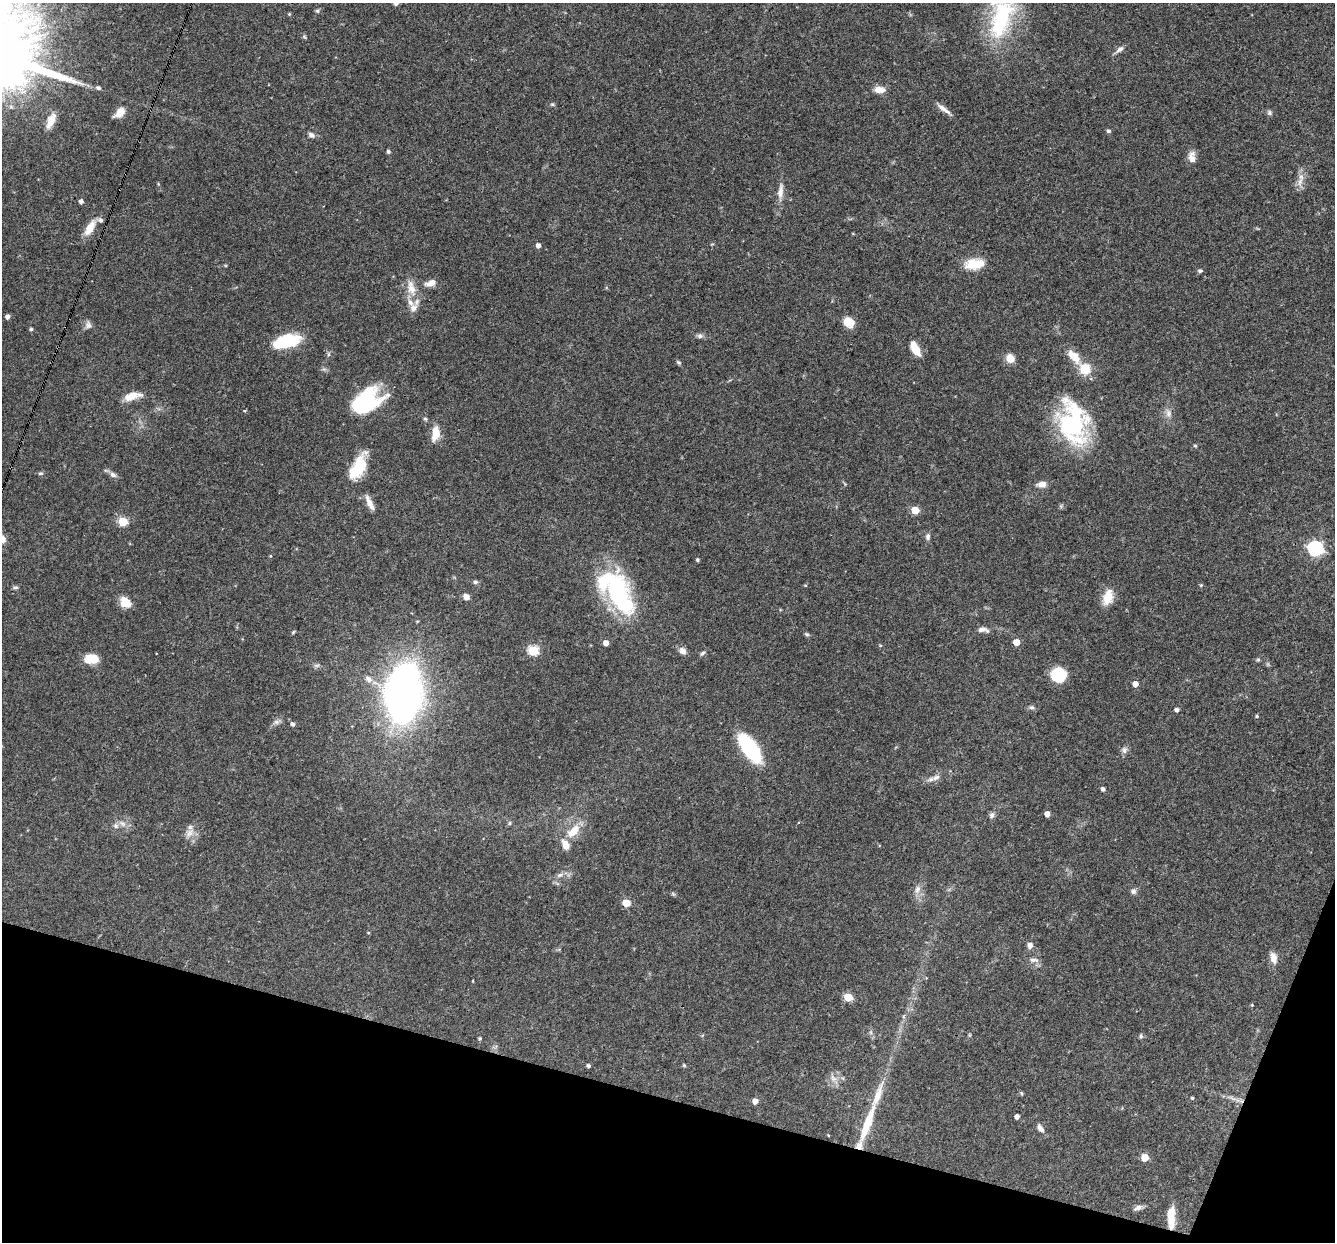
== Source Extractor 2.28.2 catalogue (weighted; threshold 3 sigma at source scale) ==
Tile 15 of 4 x 4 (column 3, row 4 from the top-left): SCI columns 2666-3998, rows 258-1497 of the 5330 x 5347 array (HDU 1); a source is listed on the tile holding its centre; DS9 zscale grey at full resolution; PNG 1337 x 1244 px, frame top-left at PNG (2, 3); no overlay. Shown black and unused: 13% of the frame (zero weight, under 3 of 4 exposures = <1% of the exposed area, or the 3 px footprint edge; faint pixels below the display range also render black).
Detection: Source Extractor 2.28.2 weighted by HDU 2 'WHT'; one run over the whole footprint, this tile lists its part. Background 0.0579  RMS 0.0032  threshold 0.0146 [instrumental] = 3 sigma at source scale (4.5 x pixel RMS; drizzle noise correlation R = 1.50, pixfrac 1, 0.05/0.05 arcsec/px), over >= 5 px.
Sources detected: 134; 2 inside a brighter object's white glare — not listed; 9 inside a brighter listed object's ellipse — not listed separately; the other 123 listed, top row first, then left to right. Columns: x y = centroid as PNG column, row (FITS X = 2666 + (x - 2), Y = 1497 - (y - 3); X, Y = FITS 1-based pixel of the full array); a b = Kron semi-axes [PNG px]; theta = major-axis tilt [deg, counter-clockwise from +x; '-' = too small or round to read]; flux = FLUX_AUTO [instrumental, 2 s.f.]
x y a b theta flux
396 3 6 5 - 0.8
317 11 6 5 - 0.5
289 14 5 4 - 0.31
1001 19 54 25 73 31
304 37 6 5 - 0.45
1119 49 13 6 39 1.3
98 88 6 5 - 0.7
879 89 13 8 -5 2.9
552 104 6 5 - 0.45
944 109 21 5 -37 2.1
120 112 12 7 43 3.7
1269 112 7 5 -90 0.69
51 121 18 8 68 4.2
1109 131 5 5 - 0.68
311 135 9 6 -27 1.1
388 151 4 4 - 0.65
1192 157 16 9 -82 2.4
1300 181 17 7 74 2.5
780 191 24 7 84 2.9
81 201 5 4 - 1.1
90 228 20 9 58 4.8
538 245 4 4 - 1.5
974 264 24 12 5 6.8
1200 271 5 5 - 0.7
430 283 14 7 23 2.4
411 288 23 10 -76 4.5
7 316 4 4 - 1.2
849 322 12 10 -40 4.1
88 325 10 9 - 1.3
31 329 4 3 - 0.53
700 336 8 6 -10 0.93
286 341 27 13 14 16
915 348 15 7 -62 5.5
329 354 6 4 90 0.52
1074 357 18 8 -48 5.4
1010 358 9 8 - 3.7
679 362 7 5 -40 0.53
1085 369 15 14 - 6.2
131 396 20 10 21 4.2
367 398 26 24 0 25
1168 413 12 8 -89 1.9
425 419 6 4 -29 0.45
1073 423 48 30 -79 44
436 434 15 8 79 5.6
1195 446 6 4 -1 0.36
358 467 32 14 64 11
40 473 7 5 2 0.56
113 475 10 6 -32 1.2
1042 484 10 7 4 2.3
369 503 22 7 -64 2.7
915 510 5 5 - 9.4
123 521 5 5 - 16
928 536 9 6 89 1
1315 548 7 6 - 72
270 556 4 3 - 0.28
697 560 5 4 - 0.44
475 582 6 5 - 0.68
805 585 4 4 - 0.32
1201 585 4 4 - 0.4
15 587 7 5 2 0.6
617 591 55 27 -67 38
466 597 7 6 - 1.7
1108 597 20 12 71 4.8
125 602 13 10 -42 4
981 629 12 6 2 1.7
293 632 7 3 54 0.36
807 634 7 5 -21 0.53
1016 642 5 4 - 4.3
606 643 4 4 - 2.3
533 651 6 5 - 23
683 651 9 7 -43 1.7
703 653 9 5 46 0.7
91 659 12 8 1 8.3
1258 660 5 5 - 0.43
317 665 10 4 0 0.74
1059 675 13 12 - 12
368 679 10 8 -34 1.9
1135 684 4 4 - 2.9
404 693 28 16 83 400
1032 707 8 5 -1 0.74
1177 710 5 4 - 1
1257 716 5 4 - 0.41
277 722 8 6 19 1
293 724 4 4 - 1.1
749 748 22 9 -55 46
1124 750 10 7 71 1.2
936 777 13 7 21 1.8
1103 789 4 4 - 0.98
1047 814 4 4 - 2.2
992 815 9 6 67 1
123 823 11 6 -41 1.5
510 823 7 5 29 0.57
116 826 8 7 - 1.2
573 831 21 11 43 5.9
190 833 15 8 43 2.4
560 875 10 6 11 1.3
917 889 12 7 69 1.9
1133 891 7 7 - 0.99
626 903 5 5 - 9.8
368 933 4 3 - 0.26
1030 945 8 7 - 1.4
1273 958 12 7 -78 2.8
1034 960 15 6 -2 1.4
848 997 5 5 - 11
1252 1005 4 4 - 0.3
871 1032 6 4 73 0.58
969 1035 6 4 71 0.35
1141 1036 6 6 - 0.59
480 1038 4 4 - 0.42
684 1065 4 4 - 0.42
588 1066 4 4 - 0.7
833 1078 11 7 -51 1.8
1021 1093 6 3 -71 0.38
1192 1098 4 3 - 0.39
1232 1098 19 3 -23 1.4
755 1101 5 4 - 2.7
1017 1116 4 4 - 1.5
867 1124 44 9 70 12
1040 1128 11 6 -55 1.6
828 1135 4 3 - 0.23
1145 1158 5 5 - 7.5
1138 1208 11 6 19 1.4
1171 1217 25 8 89 5.8
Overlapping masked pixels (flux is a lower limit): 1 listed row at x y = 1171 1217
Isophote crosses this tile's border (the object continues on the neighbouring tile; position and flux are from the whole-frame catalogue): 2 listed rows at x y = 396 3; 1001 19